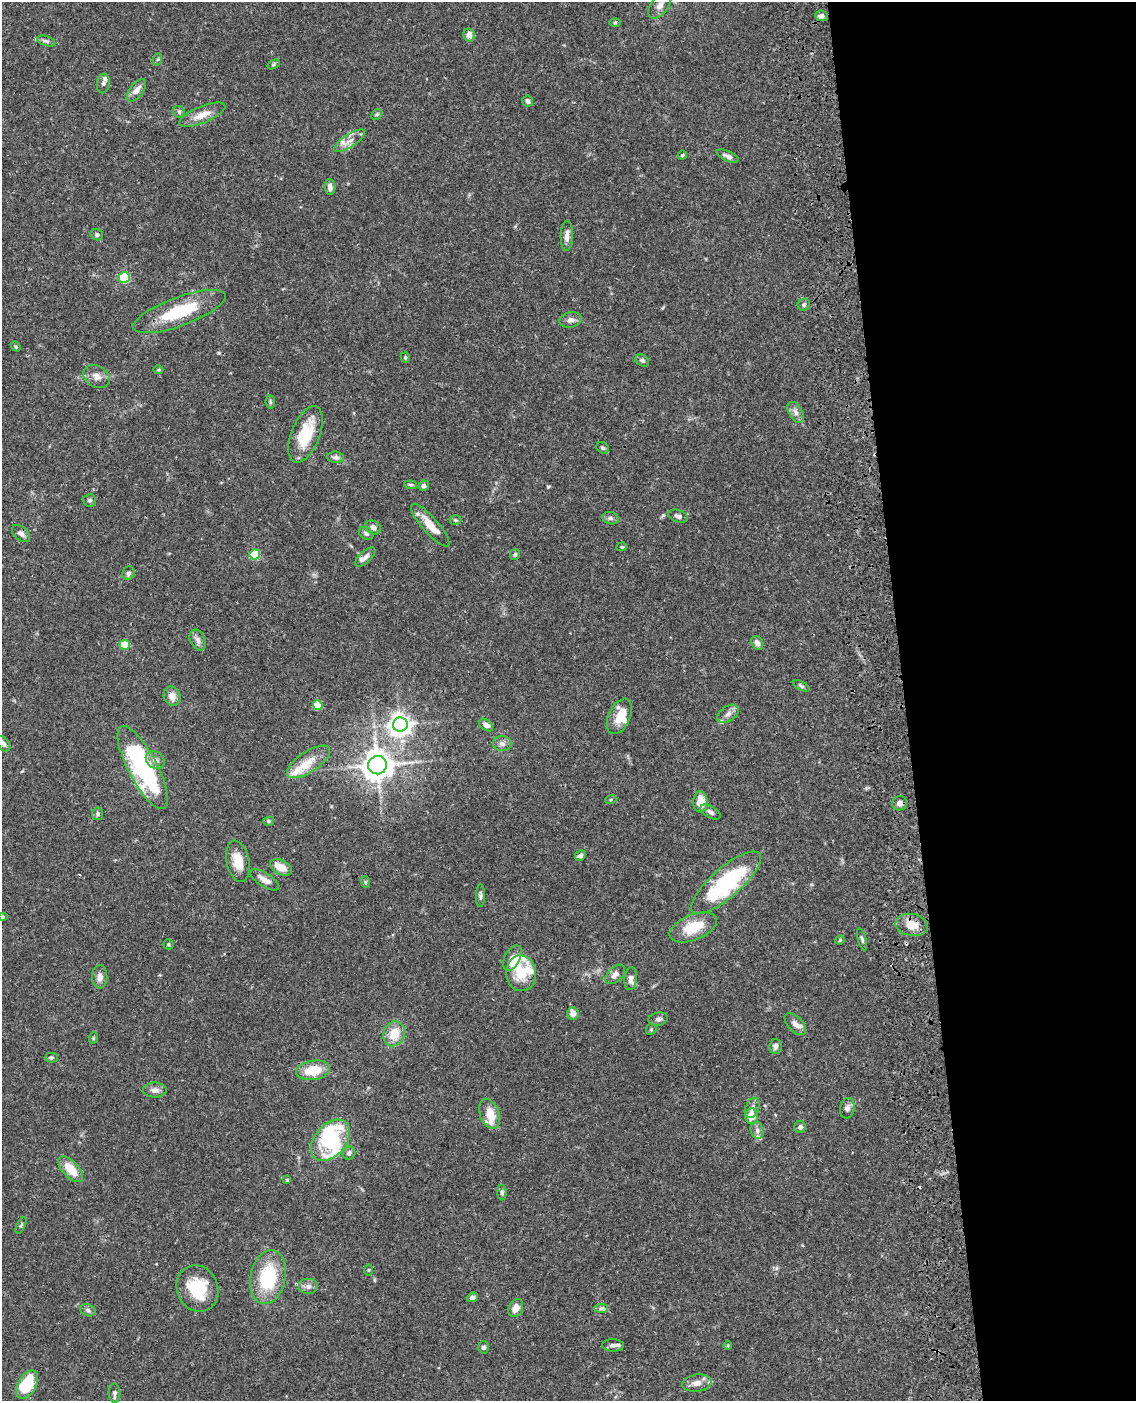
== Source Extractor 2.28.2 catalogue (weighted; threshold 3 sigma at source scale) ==
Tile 8 of 4 x 3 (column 4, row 2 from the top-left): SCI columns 3520-4653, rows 1653-3051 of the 4770 x 4604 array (HDU 1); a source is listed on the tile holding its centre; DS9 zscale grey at full resolution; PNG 1138 x 1403 px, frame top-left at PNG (2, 2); each listed source drawn as its Kron ellipse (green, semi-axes under 4 px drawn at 4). Shown black and unused: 20% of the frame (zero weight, under 3 of 4 exposures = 6% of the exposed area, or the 3 px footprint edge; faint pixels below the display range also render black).
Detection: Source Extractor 2.28.2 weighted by HDU 2 'WHT'; one run over the whole footprint, this tile lists its part. Background 0.0574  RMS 0.003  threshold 0.0137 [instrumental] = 3 sigma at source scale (4.5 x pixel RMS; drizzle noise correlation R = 1.50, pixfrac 1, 0.05/0.05 arcsec/px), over >= 5 px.
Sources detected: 144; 1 inside a brighter object's white glare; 1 cosmic-ray / hot-pixel residue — neither listed nor drawn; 18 inside a brighter listed object's ellipse — not listed separately; the other 124 listed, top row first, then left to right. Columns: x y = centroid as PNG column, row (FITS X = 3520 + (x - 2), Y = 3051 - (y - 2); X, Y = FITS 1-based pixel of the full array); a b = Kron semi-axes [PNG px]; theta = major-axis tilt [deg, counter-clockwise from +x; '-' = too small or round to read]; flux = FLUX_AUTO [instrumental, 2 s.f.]
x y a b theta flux
660 5 15 8 52 2.1
821 16 6 5 - 1.2
615 22 5 3 - 0.33
469 35 6 6 - 2.2
46 41 9 5 -18 0.7
158 59 6 4 71 0.41
274 64 6 4 32 0.38
103 83 10 6 82 0.88
136 90 13 6 53 2.1
528 101 5 5 - 1
179 112 6 5 - 0.55
377 114 6 4 44 0.46
202 115 25 8 22 3.8
350 141 18 6 33 2.5
682 155 4 4 - 0.42
728 156 12 5 -25 1.2
330 187 8 5 -82 1.2
97 235 6 5 - 0.62
567 236 15 6 88 1.8
124 277 5 5 - 27
804 305 6 6 - 0.81
179 311 49 14 20 16
570 320 11 7 12 1.4
16 347 5 4 - 0.37
405 357 5 4 - 0.47
642 360 7 5 -32 0.86
158 370 5 3 - 0.33
96 376 14 10 -29 2.3
270 402 7 4 -83 0.46
796 412 11 6 -59 1.4
306 434 30 14 68 12
603 448 7 5 -32 0.61
336 457 8 6 -5 0.89
411 485 6 4 -6 0.47
424 486 5 5 - 0.96
90 500 6 6 - 0.68
678 516 10 6 -17 1.1
610 518 8 6 -15 0.84
455 520 6 5 - 0.44
430 525 27 8 -49 5.1
373 527 8 6 -26 1.7
21 533 10 6 -42 1.2
366 533 8 5 -33 0.84
622 547 5 4 - 0.39
255 555 5 5 - 17
515 555 5 5 - 0.58
365 557 12 6 42 1.2
128 573 7 6 - 0.77
198 640 11 7 -65 1.3
757 643 7 5 -56 1.6
125 645 5 5 - 10
801 686 9 4 -26 0.55
172 696 10 8 -68 2.5
318 705 5 5 - 8.2
728 714 12 7 35 1.6
619 716 19 10 65 4.7
400 725 7 7 - 220
486 725 8 5 -36 1.7
3 744 9 5 -54 1
502 744 9 7 -2 1.3
155 760 10 8 -35 1.5
308 762 25 10 34 4.8
377 765 9 9 - 410
143 768 46 14 -62 44
611 799 6 3 20 0.37
700 802 10 7 -89 4.4
900 803 7 7 - 1.4
710 812 11 6 -32 1.1
98 814 6 5 - 0.66
269 821 5 4 - 0.46
580 855 6 5 - 0.94
238 861 21 11 -79 5.3
281 867 12 7 -28 4.2
264 880 16 6 -32 2.3
365 882 6 4 -72 0.36
726 883 44 15 41 33
480 895 11 4 89 0.75
2 916 4 3 - 0.58
912 925 16 11 -10 4.6
693 927 25 12 22 9.1
862 939 11 4 -75 0.65
840 940 5 4 - 0.37
168 944 5 5 - 0.43
512 958 13 7 63 2.1
521 973 18 15 -88 7.2
615 974 12 7 44 1.6
100 977 11 7 89 1.7
631 979 11 6 84 1.4
573 1013 6 5 - 2.5
658 1019 10 6 11 0.96
795 1024 13 7 -47 1.7
651 1029 6 5 - 0.41
394 1034 13 10 66 5.8
93 1038 6 3 71 0.32
775 1046 7 6 - 1.1
51 1058 6 4 0 0.54
313 1070 17 9 9 7.6
155 1090 12 7 1 1.7
752 1108 10 7 66 1.4
847 1108 10 7 80 1.4
489 1114 15 9 -68 4.7
752 1116 7 6 - 3.7
800 1127 6 6 - 1.2
757 1130 8 6 -75 1.1
331 1140 24 16 49 20
349 1153 6 6 - 1.1
71 1169 16 8 -48 6.2
287 1180 3 3 - 0.37
502 1193 8 4 -89 0.69
21 1225 9 4 65 0.45
368 1270 5 3 - 0.28
268 1277 27 17 79 18
308 1286 10 8 0 1.4
197 1288 24 20 -64 13
472 1297 6 4 19 1.1
516 1308 9 7 66 2.2
601 1308 7 4 1 0.65
88 1310 8 6 -22 0.82
613 1345 11 6 -3 1.2
728 1345 4 3 - 0.32
484 1347 6 5 - 0.76
697 1383 15 8 9 2.4
27 1385 15 9 59 15
115 1393 9 6 -88 0.87
Overlapping masked pixels (flux is a lower limit): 2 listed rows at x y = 143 768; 912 925
Isophote crosses this tile's border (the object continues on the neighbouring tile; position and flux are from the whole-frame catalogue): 2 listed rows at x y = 3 744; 2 916